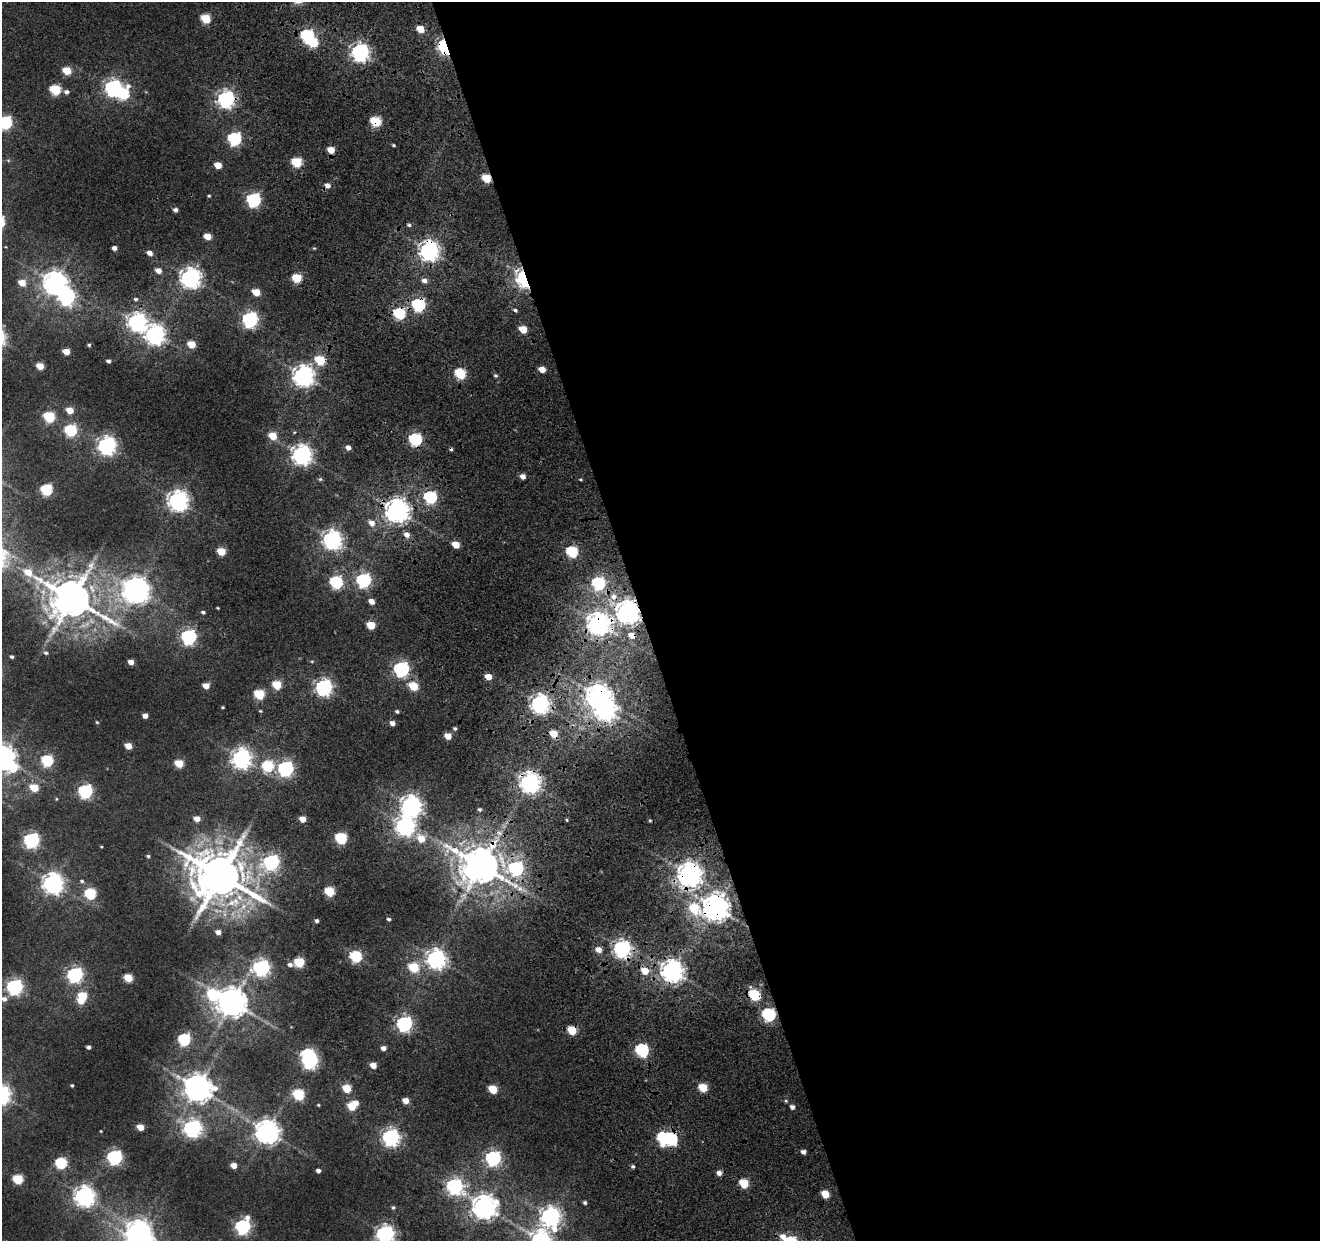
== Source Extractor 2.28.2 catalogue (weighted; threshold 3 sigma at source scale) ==
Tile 8 of 4 x 4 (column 4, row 2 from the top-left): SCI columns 4411-5728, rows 2707-3945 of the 6184 x 5464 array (HDU 1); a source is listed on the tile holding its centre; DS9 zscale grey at full resolution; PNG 1322 x 1243 px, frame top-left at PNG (2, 2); no overlay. Shown black and unused: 51% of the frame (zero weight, under 3 of 5 exposures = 20% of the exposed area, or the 3 px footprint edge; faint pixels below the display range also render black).
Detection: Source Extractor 2.28.2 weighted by HDU 2 'WHT'; one run over the whole footprint, this tile lists its part. Background 0.0104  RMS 0.005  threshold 0.0227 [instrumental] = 3 sigma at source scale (4.5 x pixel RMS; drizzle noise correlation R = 1.50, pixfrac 1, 0.0396/0.0396 arcsec/px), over >= 5 px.
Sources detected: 223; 7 inside a brighter object's white glare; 6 cosmic-ray / hot-pixel residue — not listed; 2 inside a brighter listed object's ellipse — not listed separately; the other 208 listed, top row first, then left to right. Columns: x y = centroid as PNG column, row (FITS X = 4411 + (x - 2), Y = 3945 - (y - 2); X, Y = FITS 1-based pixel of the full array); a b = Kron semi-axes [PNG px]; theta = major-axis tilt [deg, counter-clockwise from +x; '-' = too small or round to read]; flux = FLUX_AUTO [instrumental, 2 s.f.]
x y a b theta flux
206 19 6 5 - 24
420 29 6 5 - 8.7
307 36 7 6 - 69
444 46 8 5 -70 120
360 52 7 7 - 210
67 71 6 5 - 14
113 88 7 7 - 160
55 90 6 5 - 32
66 92 6 6 - 1.6
226 99 7 7 - 190
376 121 6 5 - 32
5 123 6 6 - 61
234 139 7 6 - 72
394 145 4 3 - 0.57
331 150 5 4 - 8.1
8 160 6 3 -19 0.47
297 162 6 5 - 29
218 165 5 5 - 6.5
209 196 4 4 - 0.55
254 200 6 6 - 93
175 210 5 4 - 1.6
409 225 5 5 - 0.83
207 236 6 4 -19 7.6
114 248 4 4 - 2.2
429 251 7 7 - 280
150 253 6 5 - 2.9
158 270 6 5 - 4
191 278 8 7 - 310
297 278 6 5 - 22
523 278 10 6 -71 110
424 281 6 5 - 2.3
22 283 6 5 - 7.6
55 283 8 8 - 470
256 292 6 5 - 11
67 297 7 7 - 140
136 299 6 5 - 0.99
418 305 7 6 - 73
515 310 5 4 - 0.91
399 314 6 6 - 46
250 320 7 6 - 130
137 322 8 7 - 220
523 329 5 5 - 11
155 335 8 7 - 270
191 344 6 5 - 12
89 345 4 4 - 0.7
66 352 5 4 - 7
320 360 6 5 - 23
108 361 4 4 - 1.2
40 366 5 5 - 9
542 369 5 4 - 5.3
460 373 6 5 - 35
496 375 6 4 -31 0.81
303 376 8 7 - 320
70 410 5 5 - 7.8
49 417 6 5 - 35
70 430 6 6 - 51
273 436 6 5 - 11
415 439 6 6 - 62
107 446 7 7 - 230
348 447 5 4 - 2.5
302 455 7 7 - 280
523 476 5 5 - 2.6
320 479 5 4 - 0.69
46 490 6 6 - 44
430 497 6 6 - 62
178 501 7 7 - 300
397 511 8 7 - 480
372 523 8 7 - 3.5
407 535 7 6 - 2.8
332 540 7 7 - 250
456 545 5 5 - 7.8
221 551 5 5 - 15
572 552 6 5 - 43
364 580 6 6 - 99
336 582 6 6 - 61
598 583 7 6 - 62
137 590 10 9 - 470
614 597 8 8 - 3
72 598 17 11 -29 1800
371 601 5 4 - 3.8
218 608 3 2 - 0.41
203 612 4 4 - 0.94
628 612 8 7 - 460
598 624 8 7 - 370
371 625 6 5 - 14
189 637 7 6 - 120
46 653 5 4 - 0.8
12 657 3 3 - 0.75
312 661 5 3 - 0.43
131 662 5 4 - 3.8
401 669 7 6 - 130
488 677 5 4 - 6.3
277 685 6 5 - 19
206 686 5 4 - 5.3
413 686 6 5 - 18
324 687 7 6 - 180
259 694 6 5 - 29
598 696 8 7 - 470
540 704 7 7 - 250
223 707 3 3 - 0.49
260 711 5 4 - 0.53
397 711 4 4 - 0.92
145 716 5 4 - 3.2
97 722 4 4 - 0.54
392 723 5 4 - 2.3
455 728 4 4 - 0.76
448 736 5 5 - 6.5
128 746 5 4 - 7.6
3 758 8 8 - 490
241 758 7 7 - 260
47 761 6 6 - 48
179 763 6 5 - 15
267 766 6 6 - 38
286 769 7 6 - 130
530 783 7 7 - 300
34 788 6 5 - 14
85 791 6 6 - 93
56 799 5 4 - 0.49
411 806 8 7 - 310
480 809 5 4 - 0.86
197 819 5 5 - 4.8
303 819 5 4 - 6.2
567 820 5 3 - 0.47
650 821 5 3 - 0.48
405 826 8 7 - 250
341 838 6 5 - 46
421 839 8 7 - 8.3
31 840 7 6 - 120
101 847 4 3 - 0.39
148 856 5 4 - 0.8
271 862 7 7 - 120
480 866 12 10 -24 1500
516 868 7 7 - 86
689 874 8 8 - 460
220 876 16 14 -20 2700
82 881 6 5 - 0.89
53 883 8 7 - 300
329 892 6 5 - 24
90 894 6 6 - 39
715 907 8 8 - 620
694 908 9 6 -38 24
389 919 4 4 - 0.86
316 921 4 4 - 1.1
218 932 5 5 - 2.9
599 949 6 5 - 3.6
622 949 7 7 - 190
356 956 6 6 - 48
436 959 7 7 - 260
299 962 6 5 - 27
290 965 6 5 - 1.7
414 967 6 5 - 24
261 968 7 7 - 140
645 971 7 6 - 8.1
672 971 8 7 - 390
75 975 7 6 - 120
128 978 6 5 - 15
15 987 7 6 - 140
213 995 9 8 - 41
754 995 7 6 - 35
83 996 6 5 - 18
4 999 7 6 - 2.4
232 1002 9 9 - 880
769 1014 7 6 - 79
404 1024 7 6 - 130
184 1039 6 6 - 56
89 1047 4 3 - 1.3
383 1048 5 4 - 2.6
642 1050 7 6 - 75
310 1061 7 6 - 140
373 1065 5 4 - 5.3
72 1085 3 3 - 0.61
197 1088 9 8 - 690
347 1088 6 5 - 14
703 1088 6 5 - 18
493 1089 6 5 - 16
299 1094 6 6 - 38
405 1101 5 4 - 5.2
318 1105 4 3 - 0.47
352 1106 6 5 - 15
792 1107 5 5 - 1.7
140 1127 5 4 - 7.1
192 1128 7 7 - 200
101 1131 3 3 - 0.34
267 1132 8 8 - 470
391 1137 7 7 - 190
671 1139 7 6 - 58
803 1152 5 4 - 1.8
115 1157 7 6 - 100
493 1158 7 6 - 120
61 1163 6 6 - 38
234 1165 5 4 - 4.6
633 1166 5 4 - 0.94
318 1171 4 4 - 1.5
719 1173 5 5 - 2.5
18 1179 6 5 - 27
744 1183 6 5 - 20
455 1186 7 6 - 140
825 1194 6 5 - 11
84 1196 7 7 - 310
585 1203 4 4 - 0.88
393 1207 5 4 - 0.77
484 1207 8 8 - 450
551 1216 8 7 - 260
243 1227 7 7 - 120
138 1231 9 7 -1 360
385 1234 7 7 - 220
783 1237 7 6 - 3.6
541 1240 8 7 - 270
Overlapping masked pixels (flux is a lower limit): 21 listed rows (the first 20) at x y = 444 46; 226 99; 376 121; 429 251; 523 278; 418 305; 399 314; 320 360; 628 612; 598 624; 598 696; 530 783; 480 866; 516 868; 689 874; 715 907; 622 949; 672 971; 754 995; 769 1014
Isophote crosses this tile's border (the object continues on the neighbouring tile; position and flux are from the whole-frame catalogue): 5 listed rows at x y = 5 123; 3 758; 4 999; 385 1234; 541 1240